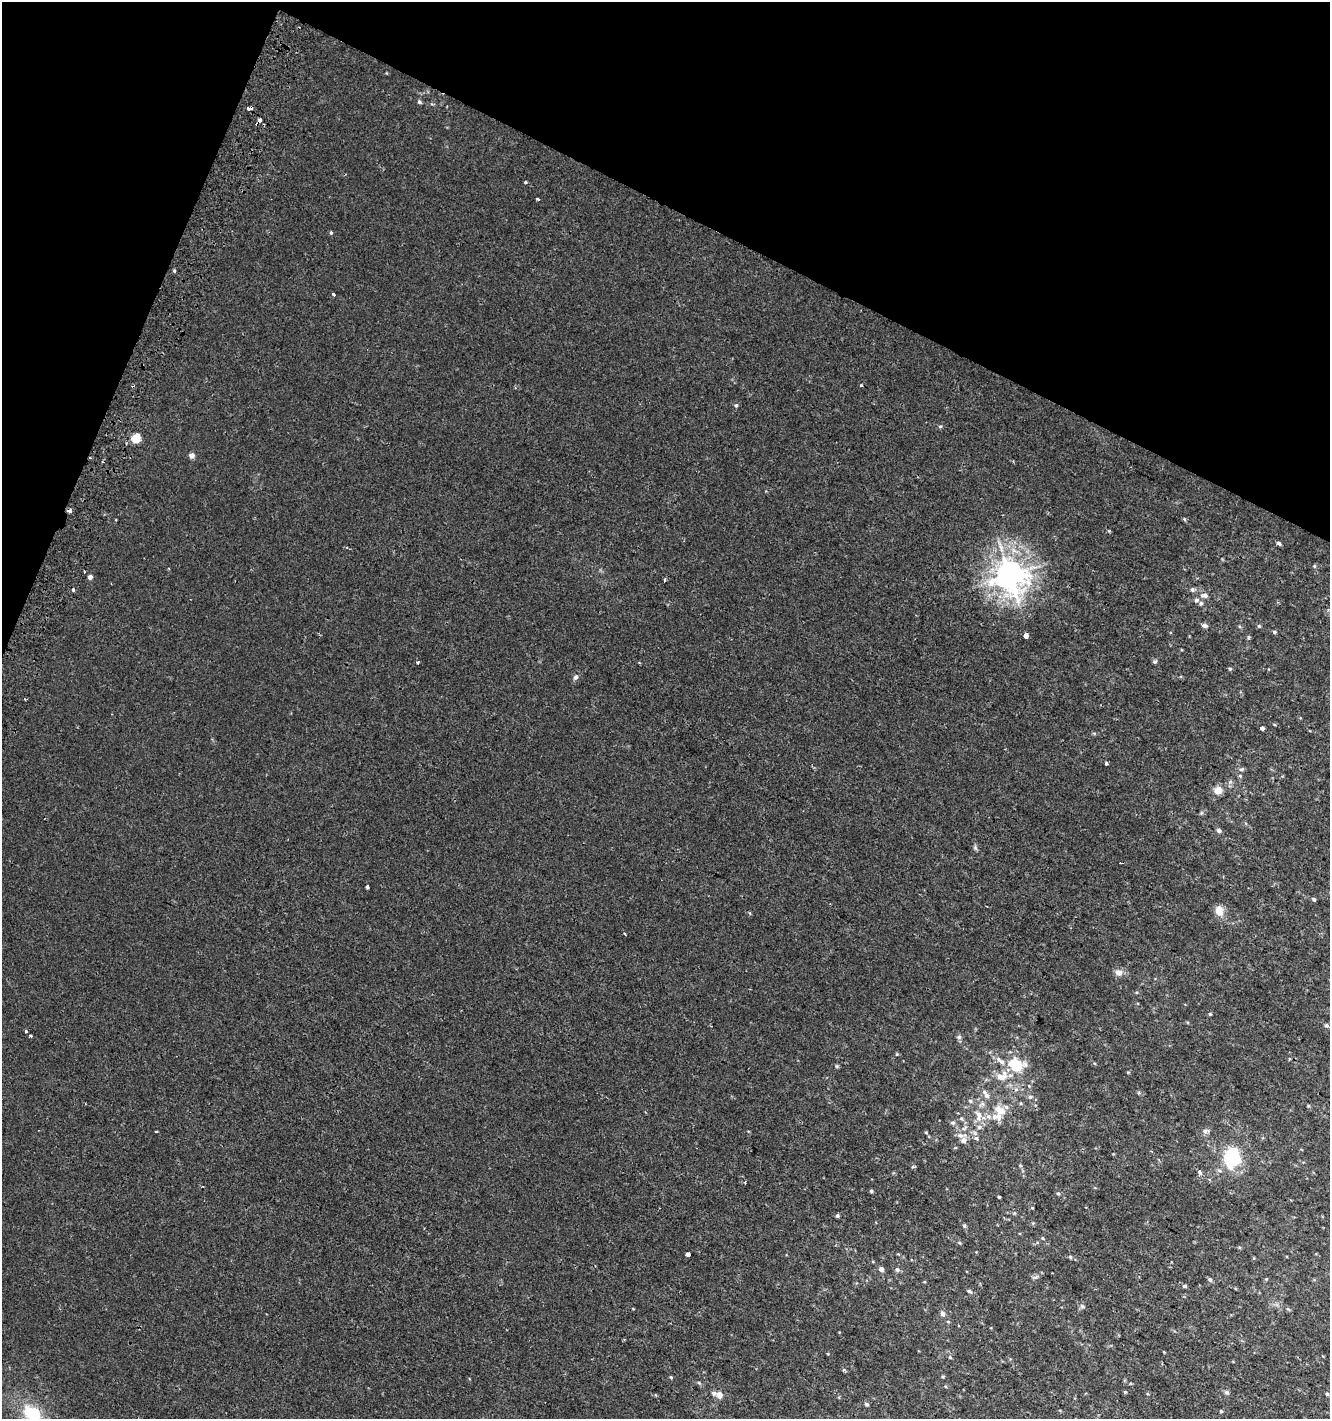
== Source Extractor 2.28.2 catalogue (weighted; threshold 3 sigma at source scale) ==
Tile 2 of 4 x 4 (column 2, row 1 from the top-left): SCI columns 1637-2964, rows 4271-5687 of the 5863 x 5712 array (HDU 1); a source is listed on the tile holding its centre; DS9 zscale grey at full resolution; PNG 1332 x 1421 px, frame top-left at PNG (2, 2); no overlay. Shown black and unused: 20% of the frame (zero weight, under 2 of 3 exposures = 2% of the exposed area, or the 3 px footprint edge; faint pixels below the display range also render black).
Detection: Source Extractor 2.28.2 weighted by HDU 2 'WHT'; one run over the whole footprint, this tile lists its part. Background 0.00323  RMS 0.0027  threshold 0.0123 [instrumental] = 3 sigma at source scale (4.5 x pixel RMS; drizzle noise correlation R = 1.50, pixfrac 1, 0.0396/0.0396 arcsec/px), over >= 5 px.
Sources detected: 126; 2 inside a brighter object's white glare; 3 cosmic-ray / hot-pixel residue — not listed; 10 inside a brighter listed object's ellipse — not listed separately; the other 111 listed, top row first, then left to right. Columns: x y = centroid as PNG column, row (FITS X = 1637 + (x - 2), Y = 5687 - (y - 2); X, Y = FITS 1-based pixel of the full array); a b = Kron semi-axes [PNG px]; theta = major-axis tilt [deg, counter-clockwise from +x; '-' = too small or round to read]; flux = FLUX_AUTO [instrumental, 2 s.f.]
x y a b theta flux
419 102 6 5 - 0.44
250 108 6 3 6 1.3
259 121 5 3 - 3
525 182 4 3 - 0.29
538 199 3 2 - 0.4
331 233 4 3 - 0.56
174 271 3 3 - 0.4
333 295 3 3 - 1.7
861 385 3 3 - 0.37
736 405 5 5 - 0.42
940 426 6 4 1 0.33
136 438 5 5 - 12
192 455 5 5 - 1.3
1184 519 5 4 - 0.33
1109 531 4 3 - 0.26
1279 543 5 4 - 0.71
1314 566 5 5 - 0.33
1009 575 10 9 - 380
90 577 4 4 - 1.1
665 580 5 3 - 0.36
1192 589 6 6 - 0.64
73 590 3 3 - 0.99
1204 595 10 7 3 1.2
1201 603 6 6 - 0.56
1204 626 6 5 - 0.94
1259 626 5 5 - 0.38
1274 632 5 4 - 0.4
1026 635 4 4 - 6.1
1155 661 6 5 - 0.47
418 662 3 3 - 0.42
1230 669 5 4 - 0.38
575 677 8 6 57 0.75
25 699 3 2 - 0.25
1262 728 3 3 - 2.4
1106 763 4 3 - 0.43
1242 769 7 5 17 0.55
1240 776 5 4 - 0.37
1230 782 7 4 19 0.46
1218 790 9 8 - 2.4
1201 813 6 4 46 0.37
1219 830 6 5 - 0.76
975 848 8 5 -65 0.49
367 887 4 3 - 0.53
1313 899 6 4 -38 0.4
1219 911 11 8 -80 2.8
750 913 4 3 - 0.32
625 934 4 2 - 0.24
1118 973 8 7 - 1.9
1136 992 5 3 - 0.26
1210 1014 4 4 - 0.31
1326 1025 6 5 - 0.51
26 1031 3 3 - 0.45
30 1036 3 3 - 0.72
959 1037 6 6 - 0.58
897 1054 5 4 - 0.28
1014 1063 19 11 -2 8.5
837 1066 6 5 - 0.35
1128 1072 4 4 - 0.26
1002 1076 17 11 26 3.8
987 1096 9 6 -58 1.1
1030 1097 7 5 -2 0.64
970 1101 6 5 - 0.5
982 1104 8 6 28 0.83
1308 1106 5 4 - 0.32
999 1110 14 9 -35 3.5
979 1114 11 9 -48 2.1
961 1118 6 4 0 0.37
953 1123 6 6 - 0.58
979 1127 7 5 0 0.77
156 1131 3 2 - 0.31
1206 1131 11 6 6 1
926 1132 4 4 - 0.27
975 1133 7 5 -47 0.62
963 1140 7 6 - 1.5
1232 1159 15 14 - 15
913 1167 5 4 - 0.36
1199 1172 4 3 - 1.4
745 1182 4 3 - 0.23
871 1191 4 4 - 0.41
1058 1194 5 4 - 0.39
999 1197 3 3 - 0.3
837 1216 5 4 - 0.52
964 1226 6 4 89 0.38
1043 1238 5 3 - 0.24
959 1243 6 4 -20 0.32
688 1254 4 3 - 2.9
1070 1257 5 4 - 0.38
881 1269 5 4 - 1.4
897 1270 6 6 - 0.68
1035 1277 9 4 20 0.57
1210 1279 6 5 - 0.6
1184 1286 3 3 - 2.1
969 1291 6 4 -31 0.59
1082 1306 6 6 - 0.57
1288 1309 7 4 -43 0.39
942 1314 5 5 - 1.2
948 1322 5 3 - 0.25
1164 1352 3 3 - 0.18
828 1354 4 3 - 0.22
950 1357 5 4 - 0.37
844 1370 6 4 -17 0.33
671 1377 5 4 - 0.3
943 1377 5 3 - 0.29
699 1383 7 4 -44 0.41
1125 1392 4 4 - 0.29
1227 1392 6 5 - 0.67
1327 1394 5 5 - 0.36
719 1395 9 8 - 1.6
867 1404 5 5 - 0.53
1221 1411 5 4 - 0.29
31 1413 16 11 -33 13
Overlapping masked pixels (flux is a lower limit): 3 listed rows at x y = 250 108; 259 121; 1002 1076
Isophote crosses this tile's border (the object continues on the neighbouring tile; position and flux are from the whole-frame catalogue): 1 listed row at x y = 31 1413